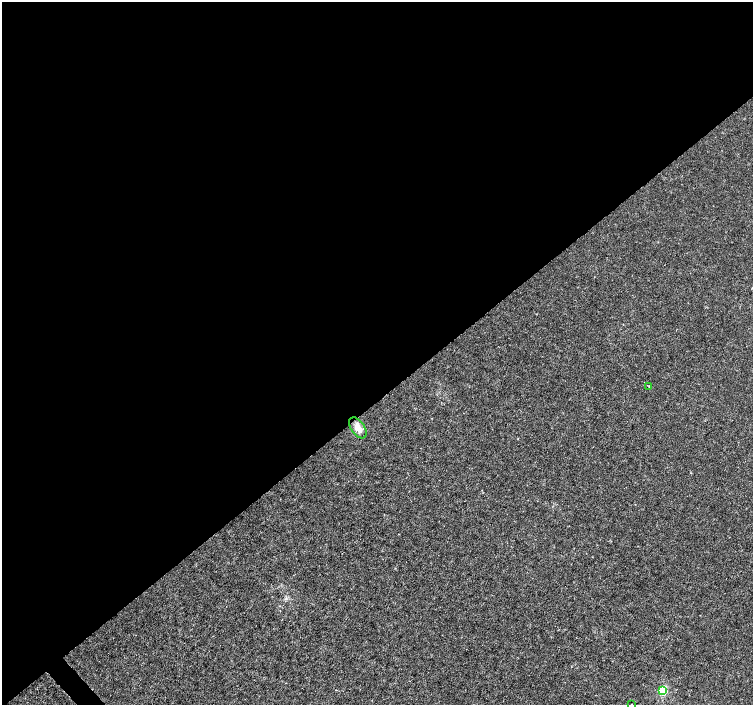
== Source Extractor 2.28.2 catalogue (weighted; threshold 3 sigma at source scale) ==
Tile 2 of 4 x 4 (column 2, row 1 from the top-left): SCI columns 1508-3009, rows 4425-5829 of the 6012 x 5974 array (HDU 1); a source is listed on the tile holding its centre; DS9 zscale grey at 2 x 2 block average (1 PNG px = mean of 2 x 2 image px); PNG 755 x 707 px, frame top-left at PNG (2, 2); each listed source drawn as its Kron ellipse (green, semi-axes under 4 px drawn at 4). Shown black and unused: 57% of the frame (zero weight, under 3 of 4 exposures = <1% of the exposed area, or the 3 px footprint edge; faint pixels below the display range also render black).
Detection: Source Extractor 2.28.2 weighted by HDU 2 'WHT'; one run over the whole footprint, this tile lists its part. Background 0.00115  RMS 0.0013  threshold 0.00601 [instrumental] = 3 sigma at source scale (4.5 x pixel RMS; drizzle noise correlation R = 1.50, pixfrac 1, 0.0396/0.0396 arcsec/px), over >= 5 px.
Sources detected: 4; all 4 listed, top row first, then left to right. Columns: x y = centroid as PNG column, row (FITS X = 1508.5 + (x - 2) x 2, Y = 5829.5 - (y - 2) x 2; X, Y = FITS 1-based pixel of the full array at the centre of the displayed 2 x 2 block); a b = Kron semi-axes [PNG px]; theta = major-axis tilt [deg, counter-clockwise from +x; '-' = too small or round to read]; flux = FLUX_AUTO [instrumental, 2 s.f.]
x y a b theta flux
649 386 2 2 - 0.16
358 428 12 6 -55 3.1
663 691 3 3 - 20
631 704 3 2 - 0.11
Isophote crosses this tile's border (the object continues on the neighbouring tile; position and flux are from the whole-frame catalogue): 1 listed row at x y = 631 704